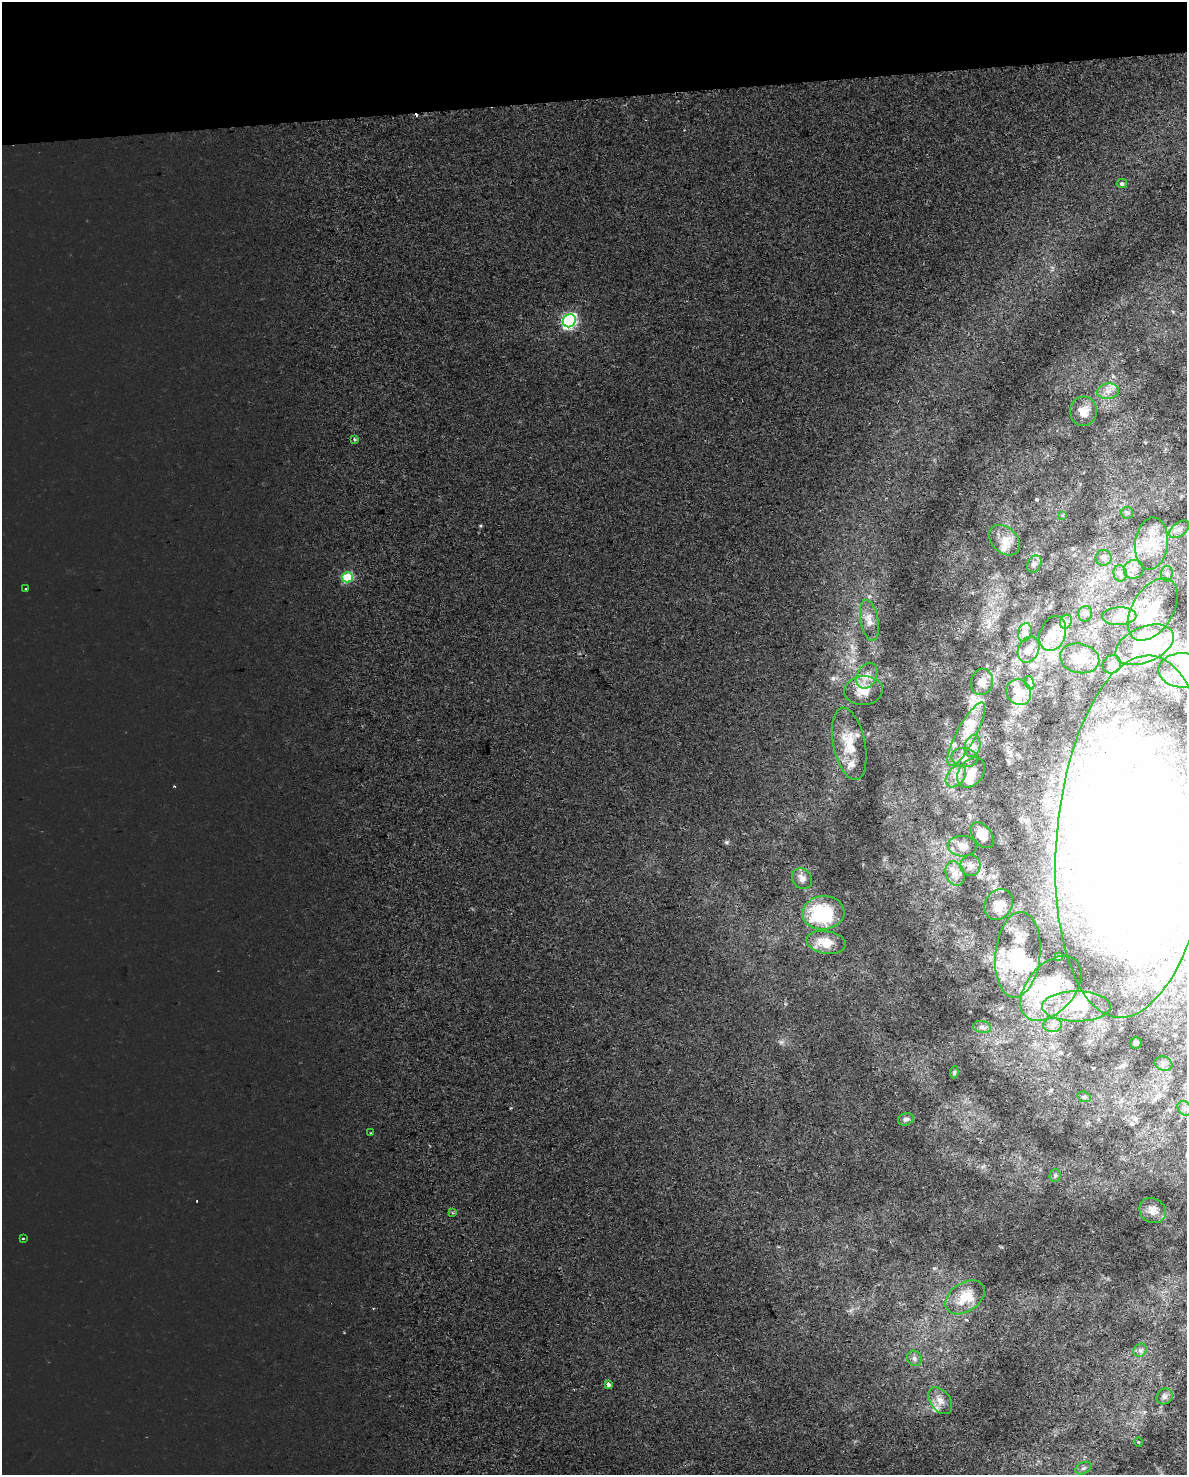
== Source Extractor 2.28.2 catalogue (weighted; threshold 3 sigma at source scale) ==
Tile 3 of 4 x 3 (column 3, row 1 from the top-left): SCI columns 2374-3558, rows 2970-4442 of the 4747 x 4509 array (HDU 1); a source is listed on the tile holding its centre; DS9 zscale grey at full resolution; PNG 1189 x 1477 px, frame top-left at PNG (2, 2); each listed source drawn as its Kron ellipse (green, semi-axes under 4 px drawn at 4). Shown black and unused: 7% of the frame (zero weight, under 2 of 3 exposures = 1% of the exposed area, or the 3 px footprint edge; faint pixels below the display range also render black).
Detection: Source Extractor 2.28.2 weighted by HDU 2 'WHT'; one run over the whole footprint, this tile lists its part. Background -2.45e-04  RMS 0.0049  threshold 0.0221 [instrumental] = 3 sigma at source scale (4.5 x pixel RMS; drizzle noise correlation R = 1.50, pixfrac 1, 0.0396/0.0396 arcsec/px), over >= 5 px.
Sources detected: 99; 8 inside a brighter object's white glare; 2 cosmic-ray / hot-pixel residue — neither listed nor drawn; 15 inside a brighter listed object's ellipse — not listed separately; the other 74 listed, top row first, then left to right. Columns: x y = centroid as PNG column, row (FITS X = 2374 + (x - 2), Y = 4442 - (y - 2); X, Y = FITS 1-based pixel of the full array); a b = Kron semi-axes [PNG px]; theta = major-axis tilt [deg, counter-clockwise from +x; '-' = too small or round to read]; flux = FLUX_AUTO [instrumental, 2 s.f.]
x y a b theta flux
1122 184 5 4 - 1.1
569 321 7 6 - 93
1108 391 11 7 9 3.2
1083 411 14 13 - 6
354 439 3 3 - 0.64
1127 513 6 6 - 0.98
1062 516 3 3 - 1.4
1179 529 11 6 37 2.3
1004 540 18 12 -43 6
1151 544 26 16 83 14
1103 558 8 8 - 1.8
1034 564 9 6 62 1.6
1134 569 10 9 - 3.2
1120 573 8 6 -77 2
1167 574 8 6 -90 1.4
347 577 5 5 - 24
26 589 3 3 - 0.55
1153 609 34 20 58 18
1085 614 8 7 - 1.4
1119 616 17 9 2 5
869 620 21 9 -79 4.6
1066 622 7 5 66 1.4
1025 632 9 7 76 2.1
1053 634 18 12 69 7.3
1145 645 31 17 23 21
1028 650 14 10 65 4.3
1080 658 20 14 -13 8.1
1112 664 9 8 - 2.4
1183 670 25 17 -3 17
867 676 13 9 64 3.9
982 682 13 11 74 3.6
1030 683 7 4 -72 1.1
863 690 19 14 4 6.9
1019 692 13 12 - 5.4
966 734 35 9 62 11
849 744 37 16 -78 12
973 746 11 7 75 2.7
965 758 13 9 -9 3.2
971 773 17 12 53 6.8
956 776 12 8 53 4
982 835 14 9 -51 7.1
1134 836 182 77 85 960
962 846 14 10 -3 4.8
971 866 10 10 - 3.2
955 874 13 9 -70 3.9
802 879 11 9 -46 2.6
999 905 16 13 62 4.9
823 913 21 16 3 37
826 942 20 11 -9 9.3
1018 955 43 22 84 27
1058 956 4 3 - 0.59
1051 988 38 23 49 34
1076 1006 34 15 0 16
1052 1025 9 7 1 2.4
982 1027 9 6 -11 1.6
1136 1043 6 5 - 0.87
1163 1064 9 7 -20 1.8
954 1072 6 4 82 0.62
1084 1097 7 5 -19 0.94
1185 1108 8 6 -49 1.3
906 1119 8 6 18 1.4
370 1133 3 2 - 0.34
1055 1176 6 5 - 0.92
1153 1210 14 12 -30 3.6
453 1213 4 3 - 0.56
23 1238 3 2 - 0.44
965 1297 22 14 34 11
1140 1350 7 6 - 1.5
914 1358 8 7 - 1.7
609 1384 4 3 - 3.8
1165 1396 8 7 - 1.5
940 1401 15 9 -53 4.1
1139 1442 5 3 - 0.44
1083 1468 8 5 27 1.3
Overlapping masked pixels (flux is a lower limit): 1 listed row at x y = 1134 836
Isophote crosses this tile's border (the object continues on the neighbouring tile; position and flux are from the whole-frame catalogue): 2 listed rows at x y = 1183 670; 1134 836
Unlisted compact peaks at least as high as the median listed source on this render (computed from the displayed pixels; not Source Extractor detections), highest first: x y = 727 842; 781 1042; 174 786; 934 1268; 869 596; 982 1167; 884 859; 1144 1412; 1108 1279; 786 1004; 1173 312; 850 1310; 934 460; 863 865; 373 1308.